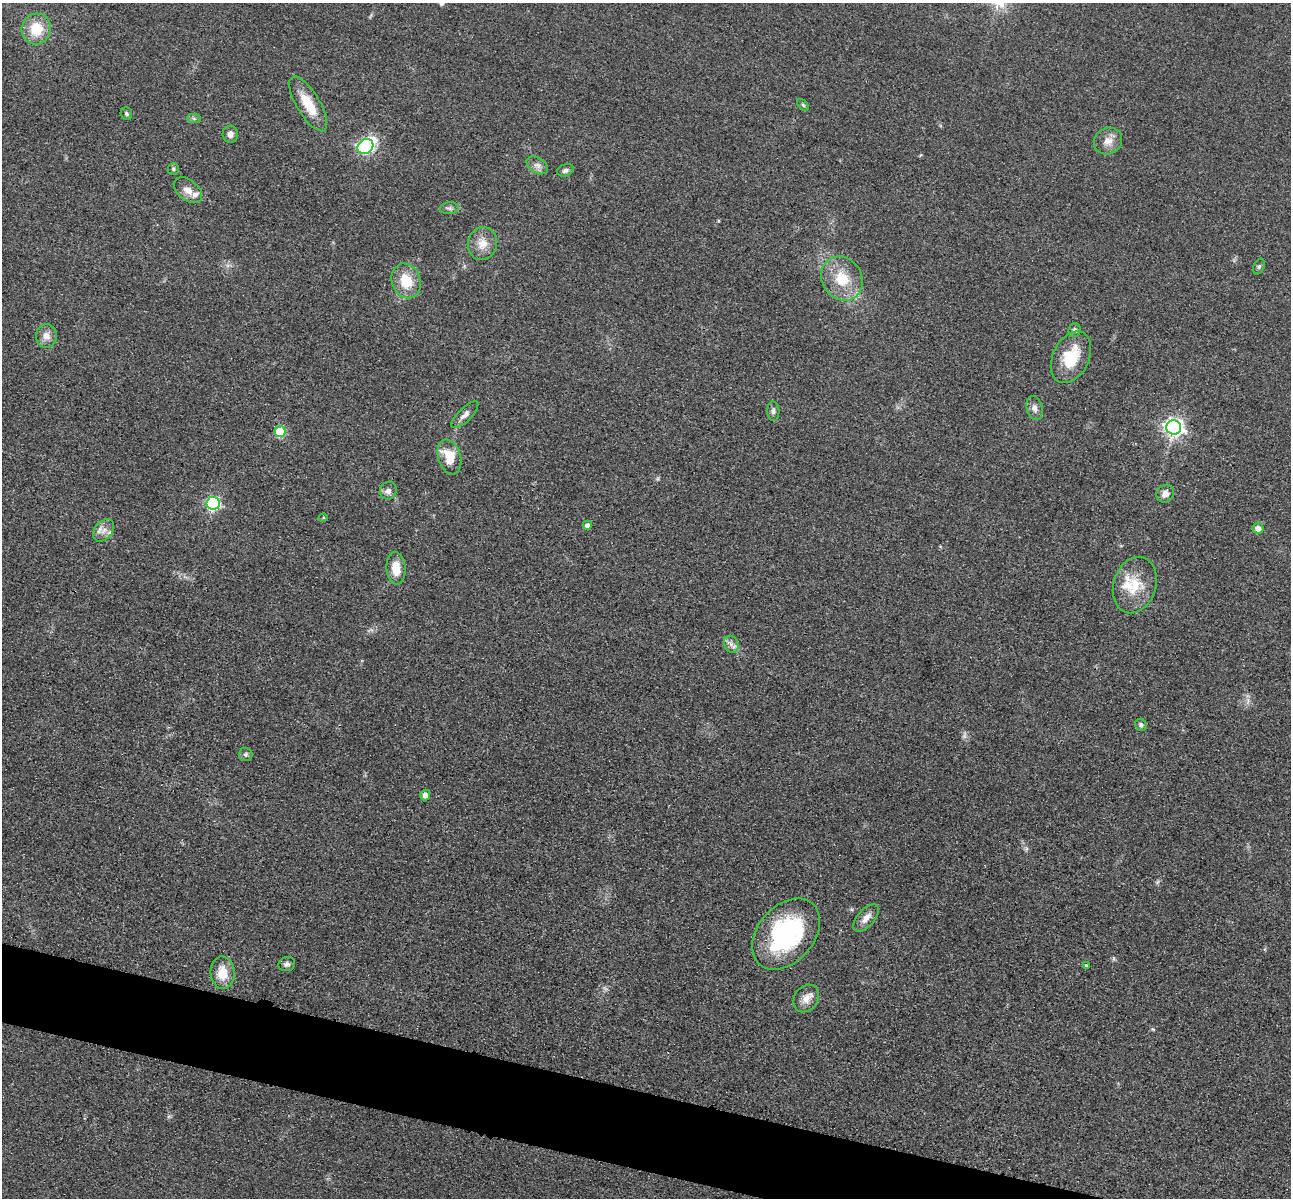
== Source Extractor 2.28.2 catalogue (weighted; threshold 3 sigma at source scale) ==
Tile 6 of 4 x 4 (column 2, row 2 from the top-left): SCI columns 1310-2598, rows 2671-3866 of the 5198 x 5216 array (HDU 1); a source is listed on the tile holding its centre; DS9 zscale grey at full resolution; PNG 1293 x 1200 px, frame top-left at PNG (2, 3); each listed source drawn as its Kron ellipse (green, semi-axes under 4 px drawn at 4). Shown black and unused: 5% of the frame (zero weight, under 3 of 4 exposures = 3% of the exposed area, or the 3 px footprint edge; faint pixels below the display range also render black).
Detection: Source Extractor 2.28.2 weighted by HDU 2 'WHT'; one run over the whole footprint, this tile lists its part. Background 0.0485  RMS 0.0082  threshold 0.0368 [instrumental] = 3 sigma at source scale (4.5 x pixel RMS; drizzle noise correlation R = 1.50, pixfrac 1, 0.05/0.05 arcsec/px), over >= 5 px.
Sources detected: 48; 3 inside a brighter listed object's ellipse — not listed separately; the other 45 listed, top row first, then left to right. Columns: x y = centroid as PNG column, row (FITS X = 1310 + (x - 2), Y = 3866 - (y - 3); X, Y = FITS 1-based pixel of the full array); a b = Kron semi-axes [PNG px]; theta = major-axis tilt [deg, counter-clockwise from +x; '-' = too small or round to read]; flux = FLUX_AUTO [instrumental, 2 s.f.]
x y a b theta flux
36 29 15 14 - 23
308 104 31 11 -59 21
803 105 7 4 -45 1.3
126 114 6 5 - 1.5
194 118 7 4 -1 1.7
230 134 8 7 - 4.3
1108 141 14 13 - 8.5
365 147 8 7 - 180
537 165 12 7 -32 4.2
173 169 6 5 - 1.4
565 170 8 5 21 2.4
188 190 16 10 -38 7.8
449 208 9 6 6 2.5
482 244 16 14 74 11
1259 266 8 5 64 1.6
842 279 23 19 -56 26
406 281 18 14 -68 21
1074 330 7 6 - 2
46 336 12 10 -88 6.6
1071 357 27 18 64 30
1035 408 12 8 -76 4.5
773 411 10 6 -87 2.8
465 415 18 6 44 4.9
1174 427 7 7 - 380
280 432 5 5 - 45
449 457 18 11 -73 22
388 491 9 8 - 4.2
1165 494 9 8 - 5.2
213 503 6 6 - 140
323 518 4 3 - 0.77
587 525 5 4 - 3.8
1258 528 5 5 - 5.5
103 530 13 8 50 6.2
396 568 16 9 -84 13
1135 585 29 21 73 26
731 644 9 7 -63 3.7
1141 725 6 5 - 1.9
245 754 7 7 - 2.2
425 795 5 5 - 5
866 918 17 8 49 7.1
786 934 40 28 49 110
287 964 8 7 - 2.8
1086 965 4 3 - 1.3
223 973 16 12 -87 16
806 998 15 11 55 7.6